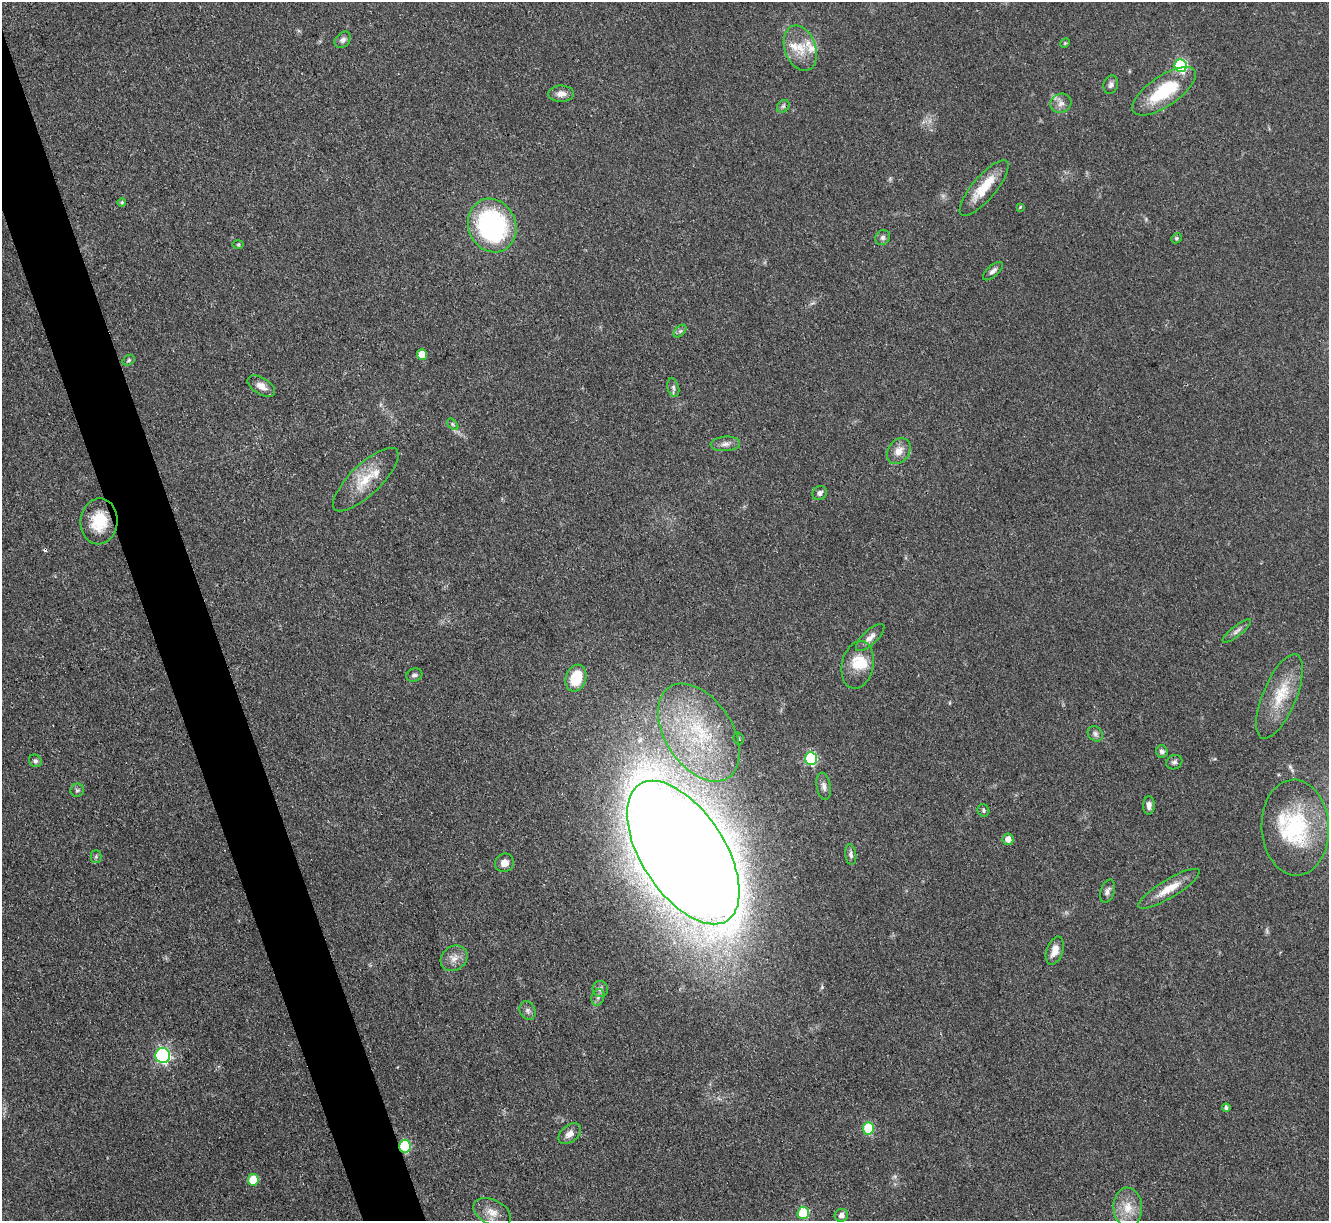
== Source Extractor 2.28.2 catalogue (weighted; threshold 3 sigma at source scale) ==
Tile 11 of 4 x 4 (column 3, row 3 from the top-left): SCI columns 2655-3981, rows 1490-2708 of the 5309 x 5293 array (HDU 1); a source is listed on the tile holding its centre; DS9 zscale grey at full resolution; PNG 1331 x 1223 px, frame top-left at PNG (2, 2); each listed source drawn as its Kron ellipse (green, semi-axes under 4 px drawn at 4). Shown black and unused: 4% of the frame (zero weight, under 3 of 4 exposures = <1% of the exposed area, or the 3 px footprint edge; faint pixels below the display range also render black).
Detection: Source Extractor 2.28.2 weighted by HDU 2 'WHT'; one run over the whole footprint, this tile lists its part. Background 0.0855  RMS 0.0062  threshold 0.0281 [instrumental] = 3 sigma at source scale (4.5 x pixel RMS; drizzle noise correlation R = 1.50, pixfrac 1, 0.05/0.05 arcsec/px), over >= 5 px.
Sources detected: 75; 1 cosmic-ray / hot-pixel residue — neither listed nor drawn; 6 inside a brighter listed object's ellipse — not listed separately; the other 68 listed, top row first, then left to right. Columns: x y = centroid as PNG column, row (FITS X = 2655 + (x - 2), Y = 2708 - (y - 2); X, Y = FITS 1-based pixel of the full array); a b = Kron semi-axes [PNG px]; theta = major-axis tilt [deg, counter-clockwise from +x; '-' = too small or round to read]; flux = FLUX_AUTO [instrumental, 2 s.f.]
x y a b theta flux
343 40 9 6 44 2.5
1065 43 5 4 - 0.65
800 48 23 15 -70 14
1181 65 6 6 - 74
1111 85 9 7 71 2.3
1164 91 37 15 34 36
561 94 13 8 1 4.5
1061 103 11 9 27 3.9
783 106 7 5 44 1.3
984 188 35 11 50 16
122 202 4 4 - 0.99
1020 207 4 3 - 0.61
492 226 27 23 -65 98
883 238 8 7 - 2
1176 238 5 4 - 0.95
238 245 6 4 1 0.78
993 271 12 5 42 2.5
680 331 7 4 44 1.3
422 354 5 5 - 8.7
129 360 6 5 - 1
261 386 15 8 -31 5.2
673 388 9 5 -75 1.8
453 424 7 4 -46 1.1
725 444 14 7 4 3.3
899 451 14 10 54 6.6
366 480 43 15 44 19
820 493 8 6 38 2.1
99 521 23 18 85 19
1237 631 18 5 38 2.8
870 638 18 7 44 4.5
858 665 24 15 78 16
414 675 8 6 20 1.8
576 678 14 10 72 21
1279 696 45 17 67 23
699 733 54 33 -57 74
1095 734 8 7 - 2
738 738 6 5 - 1.1
1162 751 6 5 - 2.2
811 759 6 6 - 61
35 761 7 6 - 1.6
1174 762 8 7 - 1.9
824 786 14 7 -80 3
77 790 7 6 - 1.3
1149 805 9 5 89 2.9
983 810 6 5 - 1.3
1295 828 48 33 -87 59
1008 839 5 5 - 4.9
683 852 81 41 -57 3400
851 855 10 5 -84 1.8
96 857 6 5 - 1.1
504 863 9 9 - 4.6
1169 889 35 9 31 12
1108 891 12 7 70 2.6
1055 951 14 8 71 6.2
454 958 14 12 38 5.5
600 989 8 7 - 2.3
598 997 8 6 72 2
528 1011 9 7 -67 2.2
163 1056 7 7 - 120
1226 1108 4 4 - 1.6
868 1128 6 5 - 38
570 1134 13 8 39 4.9
405 1146 6 5 - 45
253 1180 6 5 - 20
1128 1208 20 14 -88 11
492 1212 20 12 -27 8
803 1213 6 5 - 34
841 1215 6 6 - 2.7
Overlapping masked pixels (flux is a lower limit): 1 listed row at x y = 405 1146